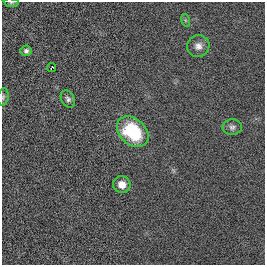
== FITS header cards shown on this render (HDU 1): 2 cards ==
NAXIS1  =                  263
NAXIS2  =                  263

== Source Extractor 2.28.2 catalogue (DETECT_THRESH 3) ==
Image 263 x 263 px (HDU 1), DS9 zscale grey, 1 PNG px = 1 image px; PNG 267 x 267 px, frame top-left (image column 1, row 263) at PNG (2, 2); each listed source drawn as its Kron ellipse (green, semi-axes under 4 px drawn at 4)
Background 0.00118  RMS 0.04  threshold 0.12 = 3 sigma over >= 5 px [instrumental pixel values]
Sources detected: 10; all 10 listed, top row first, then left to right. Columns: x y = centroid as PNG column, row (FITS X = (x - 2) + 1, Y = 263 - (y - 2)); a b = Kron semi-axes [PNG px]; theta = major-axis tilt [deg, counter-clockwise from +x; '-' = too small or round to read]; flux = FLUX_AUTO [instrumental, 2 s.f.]
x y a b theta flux
11 3 7 4 -7 3.8
185 20 6 4 -72 3.8
198 46 11 10 - 18
26 51 5 5 - 7.4
52 67 4 3 - 12
3 97 9 5 80 6.2
68 99 9 6 -60 9.2
232 127 9 8 - 9.7
133 132 18 13 -43 190
122 185 9 8 - 31
At the frame edge (FLAGS 8, measured only in part): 2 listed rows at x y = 11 3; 3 97